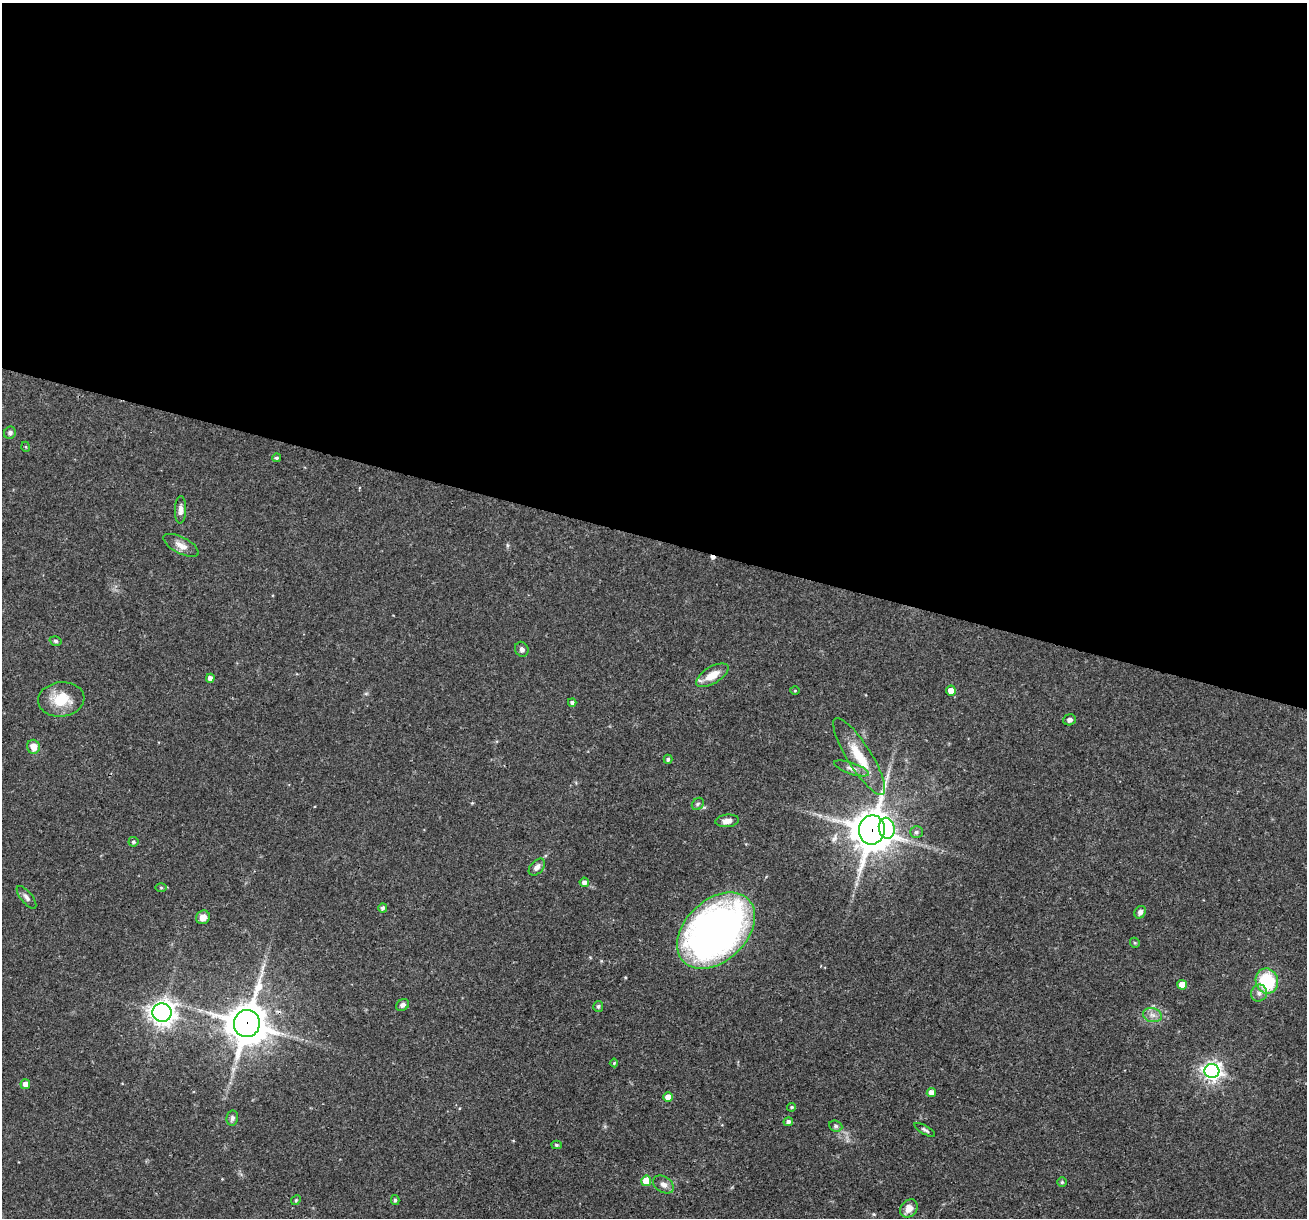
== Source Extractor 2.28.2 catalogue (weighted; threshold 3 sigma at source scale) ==
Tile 3 of 4 x 4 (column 3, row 1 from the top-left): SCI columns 2612-3916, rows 3899-5114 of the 5240 x 5301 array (HDU 1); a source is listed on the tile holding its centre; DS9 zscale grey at full resolution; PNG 1309 x 1220 px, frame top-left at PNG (2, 3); each listed source drawn as its Kron ellipse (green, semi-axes under 4 px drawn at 4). Shown black and unused: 44% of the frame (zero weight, under 3 of 4 exposures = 3% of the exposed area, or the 3 px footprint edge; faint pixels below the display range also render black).
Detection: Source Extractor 2.28.2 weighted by HDU 2 'WHT'; one run over the whole footprint, this tile lists its part. Background 0.0564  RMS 0.0032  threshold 0.0146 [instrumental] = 3 sigma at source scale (4.5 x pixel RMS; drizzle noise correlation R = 1.50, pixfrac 1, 0.05/0.05 arcsec/px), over >= 5 px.
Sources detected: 60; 1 cosmic-ray / hot-pixel residue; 1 long thin detection or spike segment (spike, bleed or trail) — neither listed nor drawn; the other 58 listed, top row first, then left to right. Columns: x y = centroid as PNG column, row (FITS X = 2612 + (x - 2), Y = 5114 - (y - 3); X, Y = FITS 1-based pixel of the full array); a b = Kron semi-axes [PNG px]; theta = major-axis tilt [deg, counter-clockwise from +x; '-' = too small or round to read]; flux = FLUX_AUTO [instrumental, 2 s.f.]
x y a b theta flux
10 433 6 6 - 0.86
26 447 5 3 - 0.33
276 458 4 4 - 0.54
180 510 14 5 88 1.7
181 545 19 8 -27 2.8
56 641 6 4 -16 0.55
522 649 7 6 - 1.1
712 675 18 8 31 4.9
210 678 4 4 - 1.7
795 691 5 3 - 0.3
951 691 5 5 - 2.8
61 699 23 17 6 8.7
572 702 4 4 - 0.79
1069 720 6 5 - 0.92
33 747 7 6 - 3.2
859 756 45 12 -58 10
668 759 4 3 - 0.59
852 768 18 5 -19 1.8
698 804 7 5 46 0.62
727 821 12 6 6 1.9
887 828 10 8 -79 21
872 830 15 13 79 840
916 832 6 6 - 0.81
133 842 5 5 - 0.57
537 867 10 6 48 1.7
584 882 5 4 - 1.3
161 888 6 4 -1 0.38
26 897 14 5 -51 1.3
383 908 4 4 - 0.89
1140 912 6 5 - 1.3
203 917 7 6 - 2.6
716 931 45 30 43 180
1135 943 5 5 - 0.42
1267 981 13 11 -72 17
1182 985 5 5 - 4.9
1259 993 8 8 - 1.7
403 1005 7 5 31 1
598 1006 5 5 - 0.69
162 1012 9 9 - 250
1152 1015 10 7 -16 1.7
247 1024 13 13 - 900
614 1063 4 4 - 0.38
1212 1071 7 7 - 150
25 1084 5 5 - 2
931 1092 5 4 - 2.2
668 1097 4 4 - 2.9
792 1107 4 4 - 0.5
232 1118 7 5 79 0.92
788 1122 5 4 - 1.1
836 1126 7 5 -22 0.64
925 1130 12 3 -31 0.73
556 1145 5 4 - 0.59
646 1181 5 5 - 7.2
1062 1182 4 4 - 0.47
663 1185 11 8 -33 1.9
296 1200 5 4 - 0.39
395 1200 5 4 - 0.56
909 1208 10 8 49 2.6
Overlapping masked pixels (flux is a lower limit): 2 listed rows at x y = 872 830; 247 1024